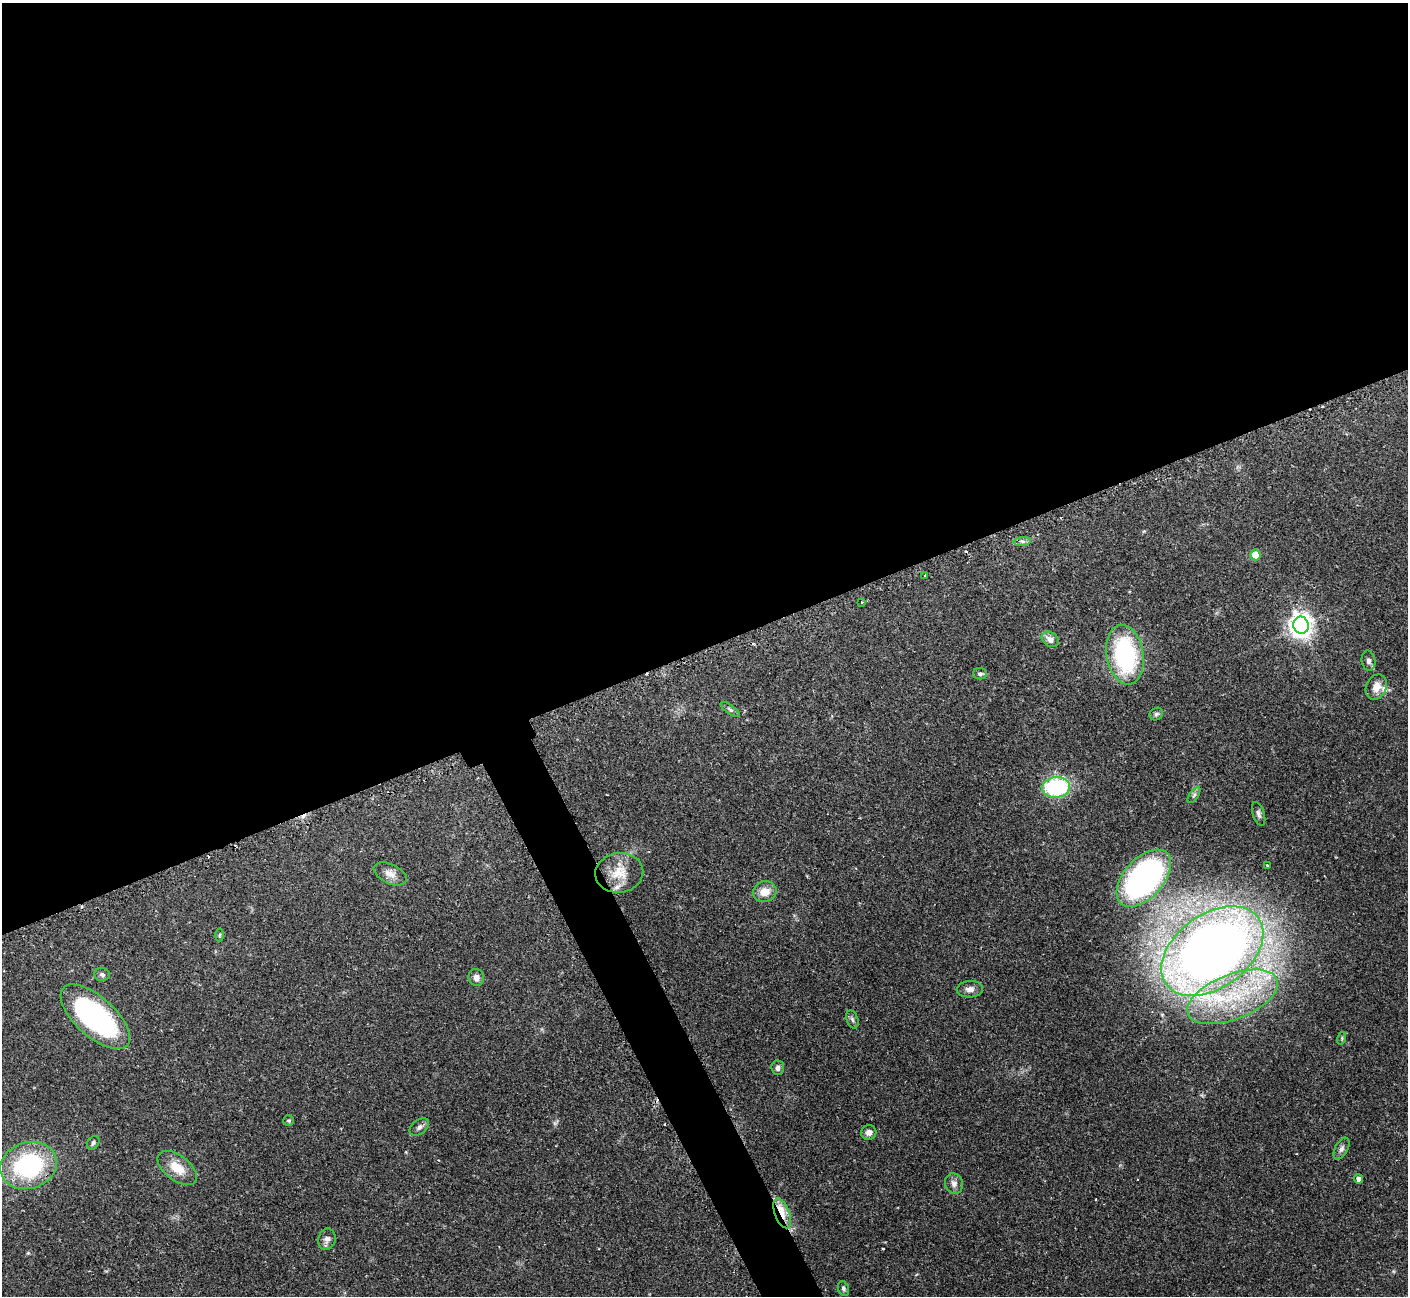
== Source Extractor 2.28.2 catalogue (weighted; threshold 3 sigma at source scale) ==
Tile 2 of 4 x 4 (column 2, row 1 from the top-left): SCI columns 1424-2829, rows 4056-5349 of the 5652 x 5640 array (HDU 1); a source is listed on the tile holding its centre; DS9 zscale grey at full resolution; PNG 1410 x 1298 px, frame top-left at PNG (2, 3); each listed source drawn as its Kron ellipse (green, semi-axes under 4 px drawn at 4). Shown black and unused: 52% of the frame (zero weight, under 2 of 3 exposures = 2% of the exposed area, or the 3 px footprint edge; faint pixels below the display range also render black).
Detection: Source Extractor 2.28.2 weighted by HDU 2 'WHT'; one run over the whole footprint, this tile lists its part. Background 0.135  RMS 0.005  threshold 0.0227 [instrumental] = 3 sigma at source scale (4.5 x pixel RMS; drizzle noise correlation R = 1.50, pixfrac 1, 0.05/0.05 arcsec/px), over >= 5 px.
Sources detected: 49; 4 cosmic-ray / hot-pixel residue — neither listed nor drawn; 3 inside a brighter listed object's ellipse — not listed separately; the other 42 listed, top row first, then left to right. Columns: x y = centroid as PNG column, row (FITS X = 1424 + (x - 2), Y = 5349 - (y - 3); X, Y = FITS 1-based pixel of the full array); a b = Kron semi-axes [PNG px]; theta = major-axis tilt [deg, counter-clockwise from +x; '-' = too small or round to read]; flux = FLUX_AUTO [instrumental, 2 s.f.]
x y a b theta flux
1022 541 8 4 7 1.3
1255 555 5 5 - 11
925 575 3 2 - 0.56
862 602 3 3 - 0.58
1301 625 8 7 - 420
1050 639 9 7 -33 3.4
1125 655 30 18 -80 61
1368 661 10 7 -82 2
980 674 7 5 -7 1.2
1376 687 13 10 65 5.1
730 709 11 4 -36 1
1156 714 7 6 - 1.1
1056 787 14 10 6 48
1194 795 9 4 55 1.2
1259 814 12 6 -72 1.6
1267 865 3 2 - 0.45
619 873 24 20 8 11
390 874 18 9 -25 4
1144 878 34 19 48 160
765 892 12 10 13 6.3
220 935 6 4 87 0.61
1212 951 57 37 36 620
102 975 8 6 -5 1.2
476 977 8 7 - 2.5
970 989 13 8 3 2.7
1233 997 48 22 21 48
95 1017 43 20 -42 94
852 1019 9 5 -70 1.3
1342 1038 6 4 73 0.68
778 1068 7 6 - 1.6
288 1120 5 5 - 0.76
419 1127 11 7 38 1.7
869 1132 7 7 - 2.2
93 1143 7 5 56 1.1
1341 1149 12 6 62 2.1
28 1166 29 23 17 60
177 1168 23 12 -38 9.7
1358 1179 4 4 - 2.4
954 1184 10 9 - 2.8
782 1213 16 7 -70 6.9
327 1239 11 8 76 2.4
843 1289 8 5 -72 1.2
Overlapping masked pixels (flux is a lower limit): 1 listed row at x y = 782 1213